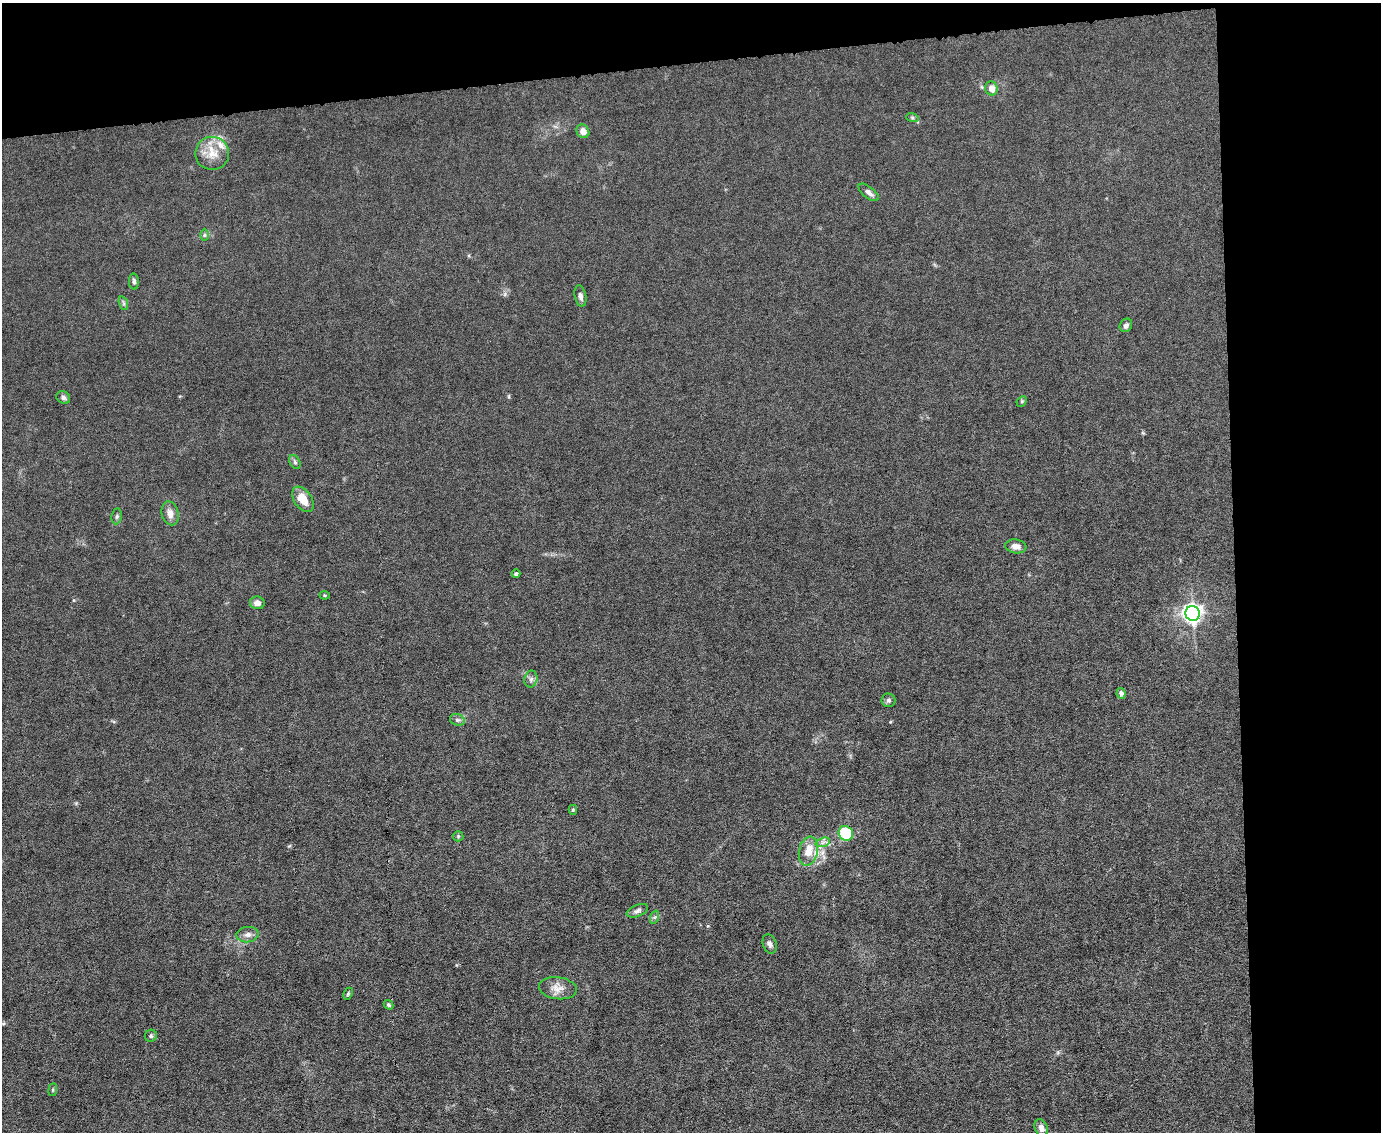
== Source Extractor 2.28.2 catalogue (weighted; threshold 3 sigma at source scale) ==
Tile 3 of 3 x 4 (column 3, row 1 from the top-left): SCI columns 2989-4367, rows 3390-4519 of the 4491 x 4519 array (HDU 1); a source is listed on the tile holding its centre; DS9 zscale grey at full resolution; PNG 1383 x 1134 px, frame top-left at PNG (2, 3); each listed source drawn as its Kron ellipse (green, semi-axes under 4 px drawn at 4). Shown black and unused: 16% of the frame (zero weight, under 6 of 12 exposures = <1% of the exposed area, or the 3 px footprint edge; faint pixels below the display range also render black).
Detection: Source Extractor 2.28.2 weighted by HDU 2 'WHT'; one run over the whole footprint, this tile lists its part. Background 0.0159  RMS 0.0032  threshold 0.0131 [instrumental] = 3 sigma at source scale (4.09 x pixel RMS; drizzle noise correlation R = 1.36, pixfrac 0.8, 0.05/0.05 arcsec/px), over >= 5 px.
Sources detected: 42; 2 inside a brighter listed object's ellipse — not listed separately; the other 40 listed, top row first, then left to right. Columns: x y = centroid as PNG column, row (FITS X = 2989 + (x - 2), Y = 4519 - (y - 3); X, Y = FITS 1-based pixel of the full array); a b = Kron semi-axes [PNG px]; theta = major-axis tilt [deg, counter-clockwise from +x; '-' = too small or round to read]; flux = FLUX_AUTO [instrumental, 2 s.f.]
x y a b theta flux
991 88 7 6 - 2.5
912 117 6 4 -19 0.42
583 131 7 6 - 2.1
212 153 17 16 - 5.1
869 192 12 5 -38 1.2
204 235 6 4 89 0.45
134 281 8 5 -87 0.68
580 296 11 5 -80 1.1
123 303 7 4 -71 0.55
1126 325 7 6 - 0.83
63 398 7 6 - 0.76
1022 401 6 4 45 0.36
295 462 7 5 -61 0.59
303 499 14 8 -55 4.3
170 513 12 8 -75 2.1
117 516 8 5 82 0.57
1016 546 10 7 -8 1.8
516 574 4 3 - 0.53
324 595 5 4 - 0.29
257 603 7 6 - 1.5
1193 613 7 7 - 140
531 679 8 6 77 0.93
1121 693 5 4 - 1.1
888 700 7 7 - 0.68
457 720 8 5 -20 0.75
573 810 5 4 - 0.42
846 833 8 7 - 13
458 836 5 5 - 0.39
823 842 7 4 19 0.85
808 851 15 9 78 4.1
637 911 11 5 24 0.96
655 917 7 4 70 0.53
248 935 11 7 6 1.4
770 944 10 6 -70 1
558 988 19 11 -7 2.9
348 994 6 4 64 0.43
388 1005 5 3 - 0.44
151 1036 6 6 - 0.54
53 1090 6 3 82 0.33
1041 1128 9 6 -66 1.5